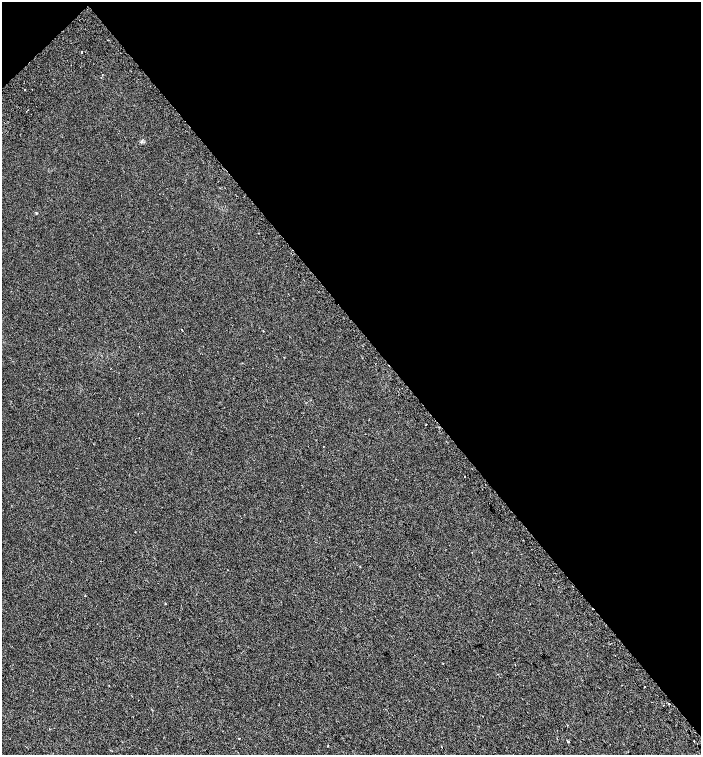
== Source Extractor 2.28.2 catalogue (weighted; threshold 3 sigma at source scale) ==
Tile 3 of 4 x 4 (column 3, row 1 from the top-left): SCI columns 3052-4448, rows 4613-6117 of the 6168 x 6210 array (HDU 1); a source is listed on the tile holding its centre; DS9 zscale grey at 2 x 2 block average (1 PNG px = mean of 2 x 2 image px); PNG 703 x 757 px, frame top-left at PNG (2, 2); no overlay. Shown black and unused: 44% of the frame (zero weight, under 2 of 3 exposures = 6% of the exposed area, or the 3 px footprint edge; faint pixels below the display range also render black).
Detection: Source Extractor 2.28.2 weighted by HDU 2 'WHT'; one run over the whole footprint, this tile lists its part. Background 0.00654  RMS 0.006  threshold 0.0268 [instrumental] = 3 sigma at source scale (4.5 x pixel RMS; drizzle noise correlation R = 1.50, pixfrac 1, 0.0396/0.0396 arcsec/px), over >= 5 px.
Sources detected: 16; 3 cosmic-ray / hot-pixel residue — not listed; the other 13 listed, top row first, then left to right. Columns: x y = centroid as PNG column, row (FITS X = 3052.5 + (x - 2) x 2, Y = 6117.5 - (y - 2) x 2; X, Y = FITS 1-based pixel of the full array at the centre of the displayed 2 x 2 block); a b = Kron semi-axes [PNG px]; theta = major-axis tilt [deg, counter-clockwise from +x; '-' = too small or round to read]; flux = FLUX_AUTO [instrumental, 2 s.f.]
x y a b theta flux
102 75 2 2 - 0.49
36 213 3 2 - 0.86
182 330 2 2 - 0.47
284 357 2 2 - 0.73
425 425 2 2 - 0.61
323 446 2 2 - 2.4
109 685 2 2 - 0.53
622 685 2 2 - 0.47
644 687 2 2 - 0.9
669 704 2 2 - 2.1
239 739 2 2 - 0.64
568 741 3 2 - 1.2
694 741 2 2 - 0.9
Diffuse or blended objects may show on this block-average render without a row.